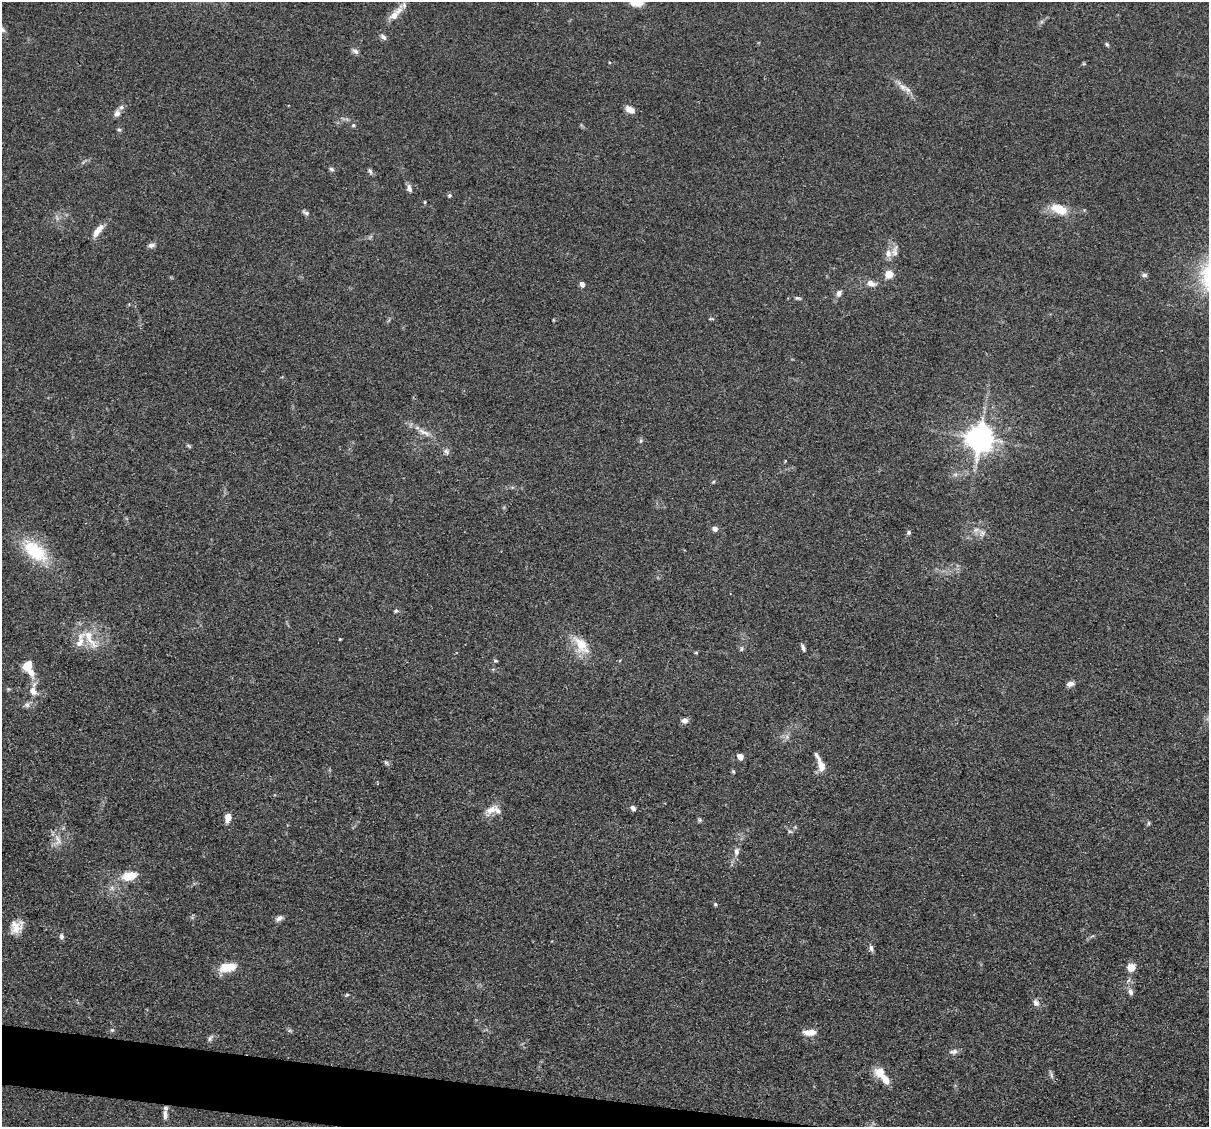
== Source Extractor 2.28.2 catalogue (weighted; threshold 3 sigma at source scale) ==
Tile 6 of 4 x 4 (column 2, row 2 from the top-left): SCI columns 1208-2414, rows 2484-3608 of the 4830 x 4851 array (HDU 1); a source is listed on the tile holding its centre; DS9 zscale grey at full resolution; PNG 1211 x 1129 px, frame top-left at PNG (2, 2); no overlay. Shown black and unused: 3% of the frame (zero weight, under 3 of 4 exposures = <1% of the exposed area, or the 3 px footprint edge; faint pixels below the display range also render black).
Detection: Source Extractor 2.28.2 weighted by HDU 2 'WHT'; one run over the whole footprint, this tile lists its part. Background 0.067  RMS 0.0061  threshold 0.0275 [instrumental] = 3 sigma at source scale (4.5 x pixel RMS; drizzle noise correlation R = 1.50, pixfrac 1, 0.05/0.05 arcsec/px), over >= 5 px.
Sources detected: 90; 7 inside a brighter listed object's ellipse — not listed separately; the other 83 listed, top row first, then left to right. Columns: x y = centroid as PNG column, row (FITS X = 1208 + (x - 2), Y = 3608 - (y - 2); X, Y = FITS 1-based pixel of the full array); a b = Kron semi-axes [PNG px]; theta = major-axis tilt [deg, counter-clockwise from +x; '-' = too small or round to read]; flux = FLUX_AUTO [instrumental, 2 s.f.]
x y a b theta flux
636 2 13 8 -11 13
395 14 25 8 48 8.4
383 37 9 5 -39 2
1107 44 6 4 -44 0.95
355 51 8 6 -40 2.2
1084 64 6 3 -18 0.67
902 87 13 8 -39 4.4
630 109 11 7 -26 4.8
117 113 8 7 - 2.8
353 125 5 4 - 0.92
119 129 6 5 - 1
331 169 7 5 -18 1.2
370 171 8 6 -62 1.4
409 188 10 6 -77 2.6
449 195 5 5 - 1
425 202 5 3 - 0.59
1059 209 22 10 -22 13
305 213 11 4 -30 1.6
97 232 11 7 60 4.6
151 245 8 6 14 2.2
895 251 17 8 80 4.2
889 274 6 6 - 9.3
1144 275 7 5 0 1.4
871 283 12 8 -18 4.1
582 284 7 5 -62 2.2
839 293 9 7 65 2.5
798 298 9 5 -11 1.2
712 319 7 3 5 0.64
424 432 20 6 -27 5.2
980 438 8 8 - 820
641 441 6 5 - 1
188 446 7 4 -45 0.87
446 451 8 6 -60 1.8
713 482 5 4 - 0.68
715 529 6 6 - 2.5
909 532 5 4 - 1.3
982 533 10 8 63 3.2
35 551 35 18 -40 31
396 611 6 5 - 1.1
90 639 35 10 -58 12
340 639 3 3 - 0.51
581 645 28 13 -52 14
803 647 8 4 -65 1.7
742 649 7 4 81 1
696 653 5 3 - 0.62
495 660 5 4 - 1
28 665 8 7 - 12
31 673 13 9 -68 6
1070 684 9 6 11 2.7
8 689 5 5 - 0.73
33 691 13 10 -66 5.3
27 705 7 7 - 2
685 720 8 7 - 2.6
740 757 5 4 - 8.4
386 763 8 5 -36 1.2
821 766 12 8 -78 5.7
733 772 5 4 - 0.8
633 808 7 5 -42 2.2
491 809 19 9 30 5.7
228 818 8 6 82 6.5
700 820 6 5 - 0.93
1149 823 6 4 90 0.87
58 840 15 7 -84 4.3
736 851 10 7 85 2.8
130 876 16 9 10 12
715 904 5 4 - 0.76
279 918 9 6 34 2.3
16 927 17 14 60 7.7
61 936 8 6 90 1.6
871 948 9 5 -75 2
228 967 20 10 11 11
1131 967 6 6 - 10
1129 980 7 4 70 1.1
1130 992 10 6 -72 2.3
347 995 5 3 - 0.71
1036 1003 9 7 -67 2.7
112 1030 5 5 - 0.85
810 1032 16 7 4 6
210 1038 10 4 64 1.4
954 1052 12 6 8 2.2
880 1072 13 12 - 8
1051 1075 12 4 -72 1.5
165 1114 14 5 -86 3.2
Isophote crosses this tile's border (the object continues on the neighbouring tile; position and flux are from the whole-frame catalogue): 1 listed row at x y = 636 2